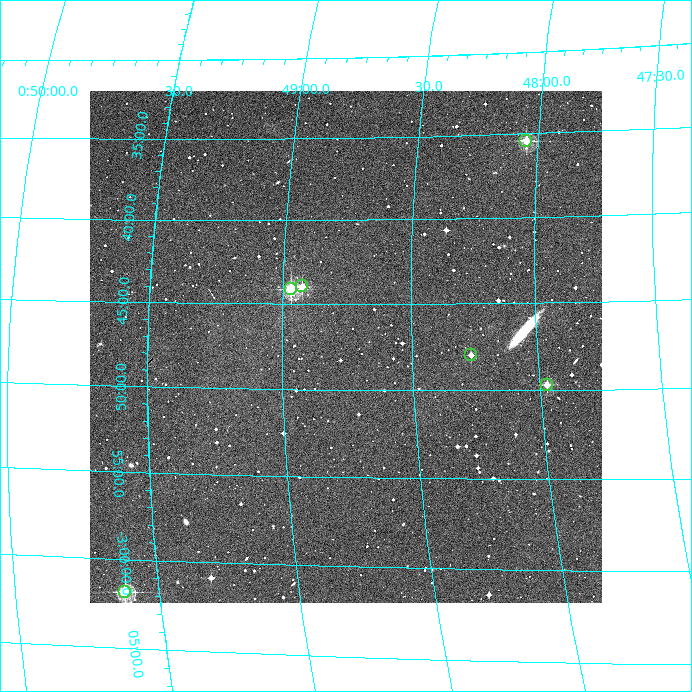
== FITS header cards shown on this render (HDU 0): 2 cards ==
NAXIS1  =                  512
NAXIS2  =                  512

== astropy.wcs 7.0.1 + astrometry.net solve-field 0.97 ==
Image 512 x 512 px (HDU 0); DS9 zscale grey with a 90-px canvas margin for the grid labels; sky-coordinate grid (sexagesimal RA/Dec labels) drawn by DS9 from the SOLVED WCS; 6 Tycho-2 reference stars matched to detected sources circled (green)
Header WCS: RA---TAN/DEC--TAN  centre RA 00:48:45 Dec -02:47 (12.19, -2.79 deg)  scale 3.52 arcsec/px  FOV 30.0' x 30.0'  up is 0 deg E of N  parity normal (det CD < 0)
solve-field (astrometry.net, Tycho-2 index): VERIFIED the header's WCS against the Tycho-2 star catalogue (verified at 2 index scales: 6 matches each, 0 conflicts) and refined it, rather than solving blind
Solved WCS: RA---TAN-SIP/DEC--TAN-SIP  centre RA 00:48:45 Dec -02:47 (12.19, -2.79 deg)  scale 3.47 arcsec/px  FOV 29.6' x 29.9'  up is -1 deg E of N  parity normal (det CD < 0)
The solver's refit moves the header's centre by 2.7 arcsec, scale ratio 0.9863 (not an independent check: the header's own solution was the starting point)
Tycho-2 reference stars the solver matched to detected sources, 6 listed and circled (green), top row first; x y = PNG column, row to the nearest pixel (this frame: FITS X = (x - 90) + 1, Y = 512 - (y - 91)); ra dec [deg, ICRS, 3 dp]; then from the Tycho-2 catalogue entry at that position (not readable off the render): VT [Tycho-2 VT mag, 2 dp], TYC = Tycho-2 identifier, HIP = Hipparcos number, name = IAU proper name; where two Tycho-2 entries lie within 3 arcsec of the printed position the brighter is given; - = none
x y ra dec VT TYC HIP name
526 141 12.012 -2.590 9.97 4676-114-1 - -
302 286 12.231 -2.733 11.10 4676-44-1 - -
291 289 12.242 -2.735 9.80 4676-81-1 - -
471 355 12.066 -2.800 12.32 4676-92-1 - -
547 385 11.992 -2.828 11.48 4676-2-1 - -
125 592 12.405 -3.031 9.45 4676-884-1 - -